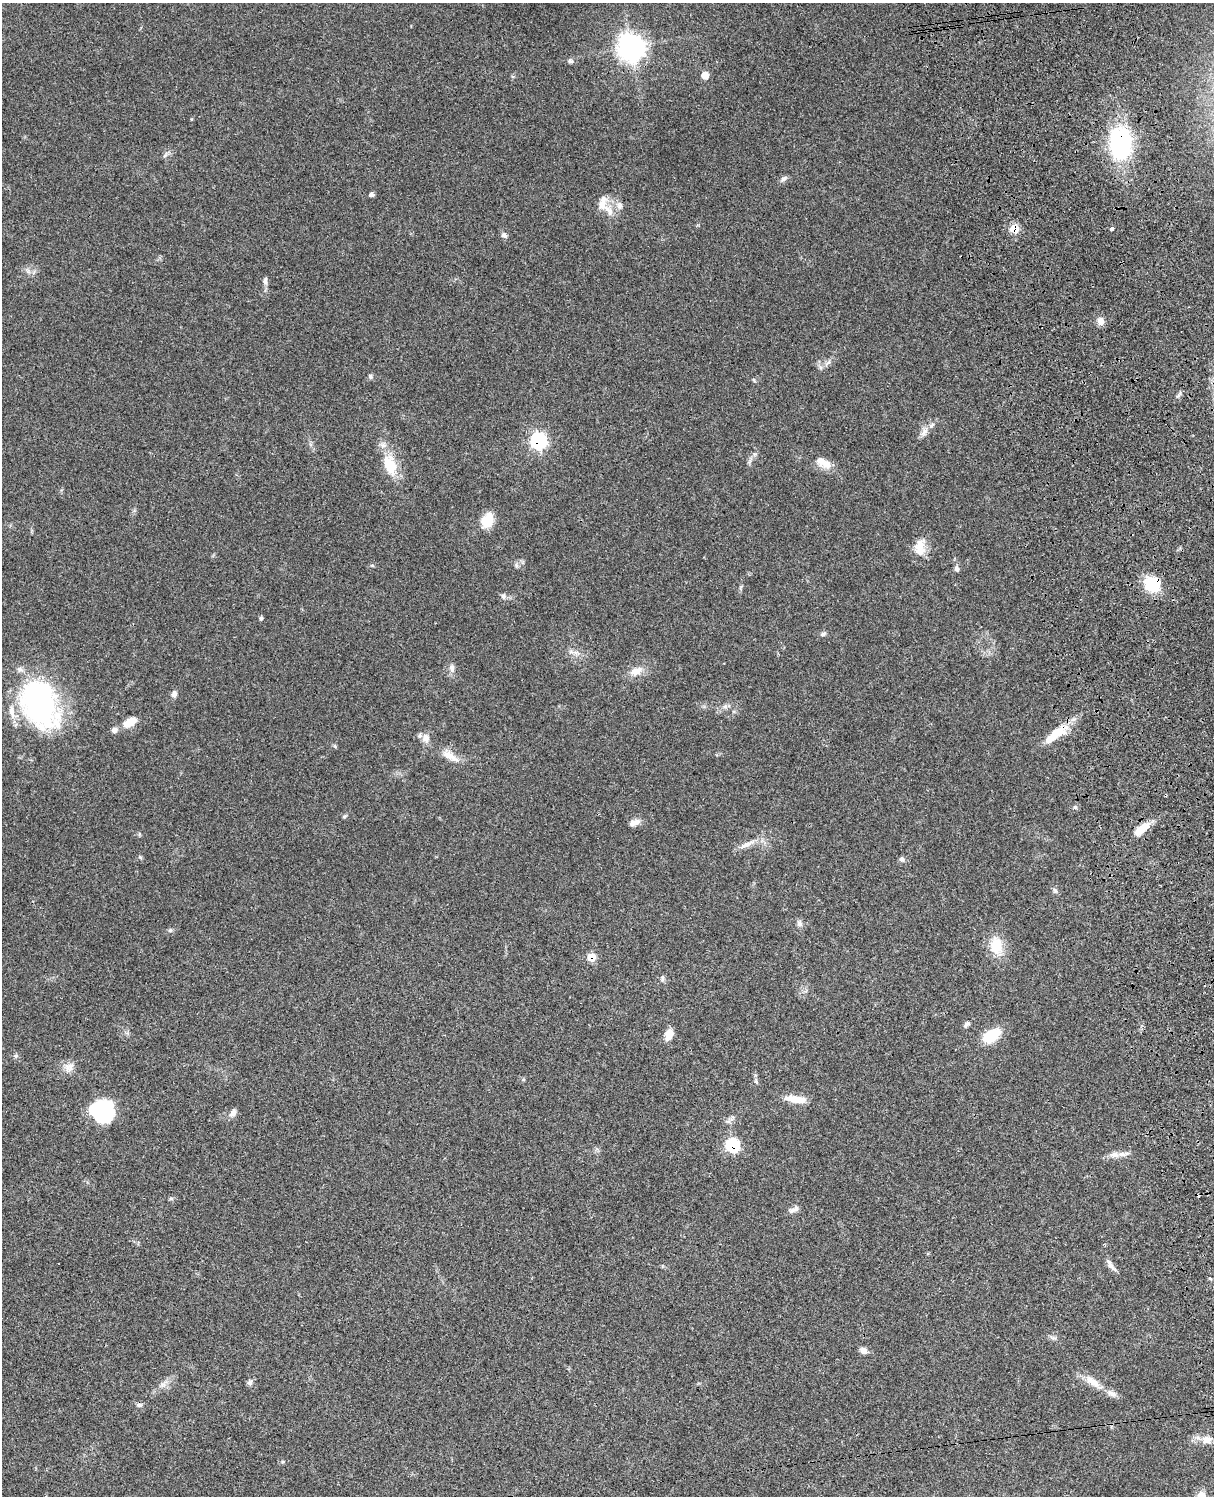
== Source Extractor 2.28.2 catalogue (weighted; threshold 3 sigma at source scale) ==
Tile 6 of 4 x 3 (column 2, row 2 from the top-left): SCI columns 1332-2543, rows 1773-3266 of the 5083 x 4923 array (HDU 1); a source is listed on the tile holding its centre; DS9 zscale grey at full resolution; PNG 1216 x 1498 px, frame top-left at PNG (2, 3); no overlay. Shown black and unused: <1% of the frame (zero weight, under 3 of 4 exposures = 6% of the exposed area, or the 3 px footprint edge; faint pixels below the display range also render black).
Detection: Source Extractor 2.28.2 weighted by HDU 2 'WHT'; one run over the whole footprint, this tile lists its part. Background 0.0952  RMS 0.0063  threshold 0.0283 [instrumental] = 3 sigma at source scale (4.5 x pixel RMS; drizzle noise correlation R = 1.50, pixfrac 1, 0.05/0.05 arcsec/px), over >= 5 px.
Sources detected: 80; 1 inside a brighter object's white glare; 1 cosmic-ray / hot-pixel residue — not listed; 7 inside a brighter listed object's ellipse — not listed separately; the other 71 listed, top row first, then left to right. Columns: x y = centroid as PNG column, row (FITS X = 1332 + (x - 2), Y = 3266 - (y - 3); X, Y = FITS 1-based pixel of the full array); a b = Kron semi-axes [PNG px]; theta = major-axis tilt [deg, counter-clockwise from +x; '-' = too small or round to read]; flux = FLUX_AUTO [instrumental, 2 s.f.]
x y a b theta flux
631 47 11 11 - 370
570 61 7 6 - 1.4
705 75 7 6 - 7.2
1121 143 25 17 -89 86
783 179 11 6 35 1.8
371 195 6 5 - 1.4
619 206 11 8 -72 2.9
608 210 32 10 -48 7.6
1014 228 7 6 - 13
1112 229 4 3 - 3
504 235 9 7 -42 1.8
265 281 12 5 89 2.2
1101 321 9 8 - 4.1
828 363 11 3 40 1.7
370 376 7 5 -62 1.2
754 380 6 4 -71 0.69
1179 395 10 4 51 1.4
924 432 13 7 57 3.6
538 441 8 8 - 91
821 461 18 11 -54 5.8
390 465 30 18 -73 18
488 520 19 12 63 12
920 548 22 13 -87 9.7
372 565 6 4 -2 0.74
516 565 7 4 -72 1.1
957 569 8 6 -77 2
1152 584 17 13 -32 25
503 596 8 7 - 1.8
261 618 5 5 - 1
823 634 8 5 21 1.4
452 668 12 6 -80 2.7
636 671 19 10 24 6.5
174 694 8 6 71 2.4
39 703 55 37 -67 120
725 707 7 5 0 1.5
130 722 18 10 29 7.7
1055 734 37 10 38 15
426 738 12 10 73 4.4
450 756 27 9 -30 7.9
634 823 15 7 20 3.6
1142 829 19 8 40 10
748 844 22 6 23 5.3
140 857 6 4 -42 0.84
902 859 8 6 -76 1.6
1055 890 7 5 -44 1.3
799 923 8 7 - 2.4
170 930 6 6 - 1.1
996 945 21 15 -86 15
591 957 7 7 - 9.6
662 979 8 5 80 1.4
967 1024 10 6 43 1.7
669 1034 11 7 73 7.8
991 1035 17 10 29 24
16 1056 6 4 -72 0.97
68 1068 15 12 -61 4.8
756 1081 7 5 -54 1.1
795 1099 26 8 -8 9.4
99 1112 29 17 -49 29
233 1113 11 7 58 3
732 1145 8 7 - 49
1114 1155 14 9 3 4.4
794 1209 15 6 25 2.6
1110 1265 11 8 -60 2.9
1053 1338 11 3 -15 1.5
863 1351 8 6 -33 3.5
1093 1382 25 10 -38 8.2
250 1383 7 7 - 1.7
163 1385 8 5 0 1.8
139 1405 8 5 7 1.5
1207 1440 14 10 -1 5.8
1201 1496 11 11 - 5.4
Overlapping masked pixels (flux is a lower limit): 7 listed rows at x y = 1121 143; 1014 228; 538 441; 1152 584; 1055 734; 591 957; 732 1145
Isophote crosses this tile's border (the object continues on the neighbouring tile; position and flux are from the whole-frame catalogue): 1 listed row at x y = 1201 1496
Unlisted compact peaks at least as high as the median listed source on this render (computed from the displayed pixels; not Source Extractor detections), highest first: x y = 344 816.